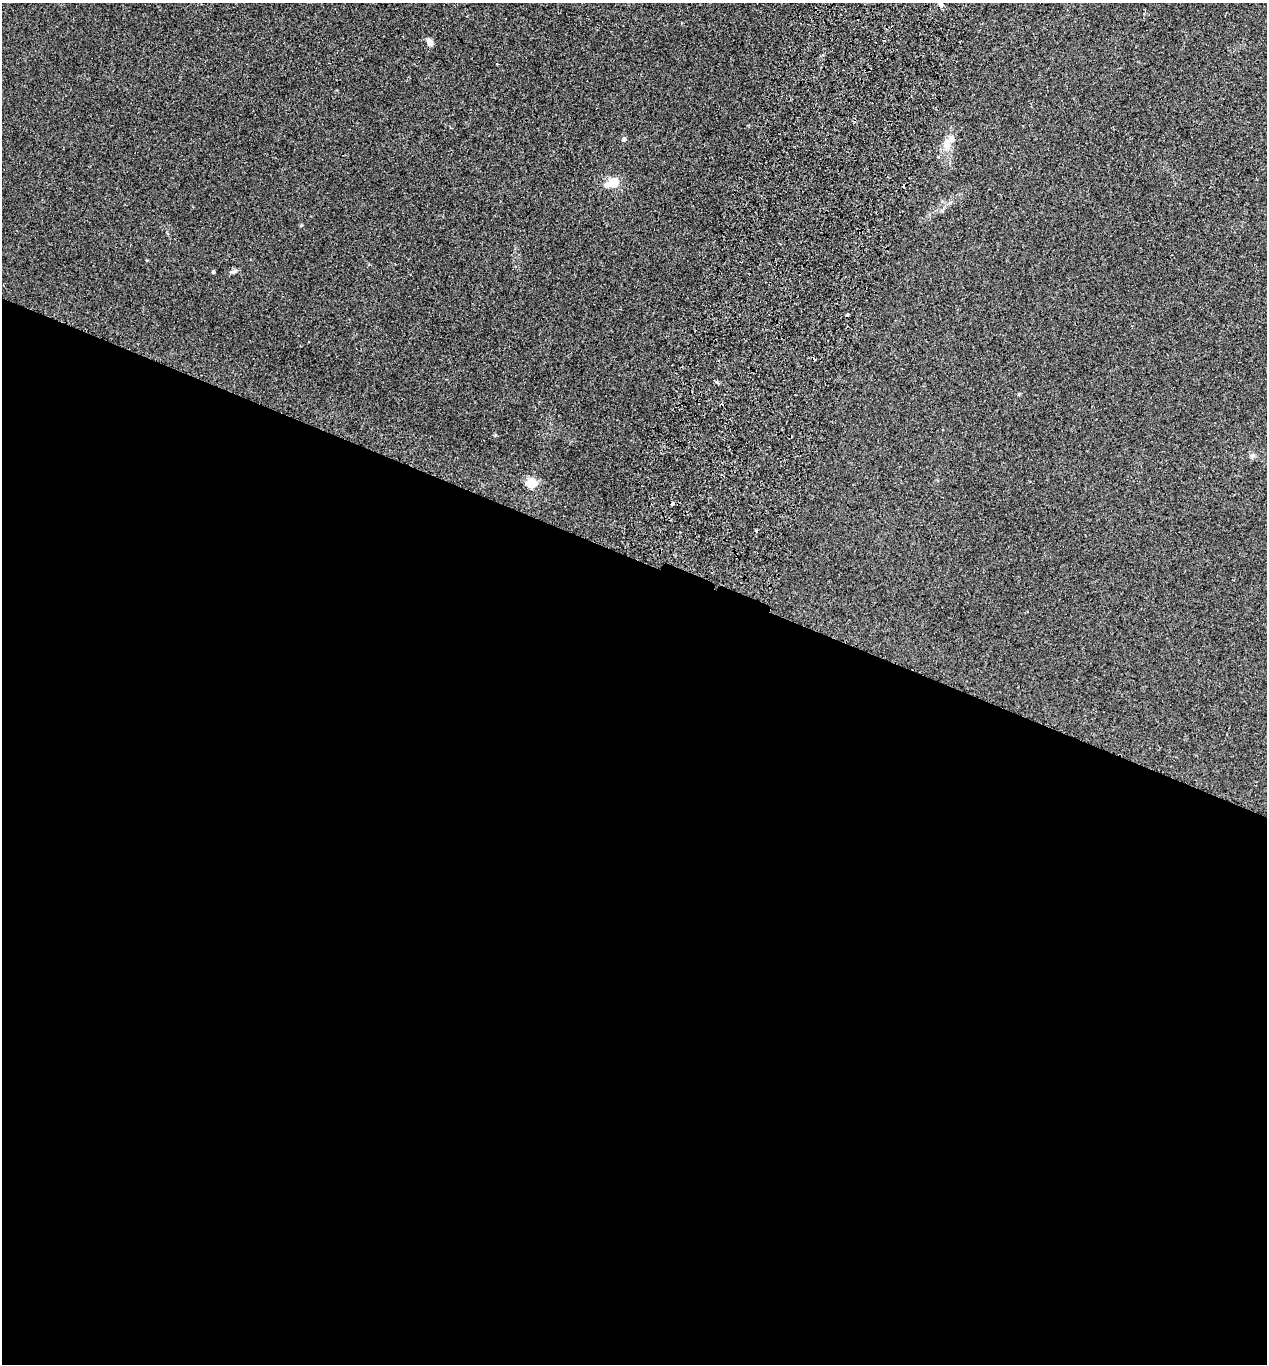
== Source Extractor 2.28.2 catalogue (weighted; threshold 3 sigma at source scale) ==
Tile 14 of 4 x 4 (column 2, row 4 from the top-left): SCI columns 1457-2721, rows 25-1386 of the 5573 x 5497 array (HDU 1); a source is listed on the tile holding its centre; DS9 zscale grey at full resolution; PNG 1269 x 1366 px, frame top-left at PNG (2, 3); no overlay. Shown black and unused: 59% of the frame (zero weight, under 2 of 3 exposures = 3% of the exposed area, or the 3 px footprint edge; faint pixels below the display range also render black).
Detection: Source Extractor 2.28.2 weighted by HDU 2 'WHT'; one run over the whole footprint, this tile lists its part. Background 0.0226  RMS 0.0068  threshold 0.0306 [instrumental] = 3 sigma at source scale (4.5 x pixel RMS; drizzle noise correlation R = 1.50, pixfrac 1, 0.05/0.05 arcsec/px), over >= 5 px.
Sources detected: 14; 5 cosmic-ray / hot-pixel residue — not listed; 1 inside a brighter listed object's ellipse — not listed separately; the other 8 listed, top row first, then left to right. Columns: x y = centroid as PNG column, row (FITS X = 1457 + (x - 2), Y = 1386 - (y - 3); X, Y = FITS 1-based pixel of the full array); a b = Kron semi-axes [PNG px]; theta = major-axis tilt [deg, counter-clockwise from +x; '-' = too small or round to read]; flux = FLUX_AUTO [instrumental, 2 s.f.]
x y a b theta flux
940 4 8 5 -77 1.9
429 42 9 6 -59 4
624 139 5 5 - 2
951 139 9 9 - 5
613 181 12 10 -3 8
213 272 4 4 - 0.73
1252 456 7 7 - 1.7
531 483 6 5 - 51